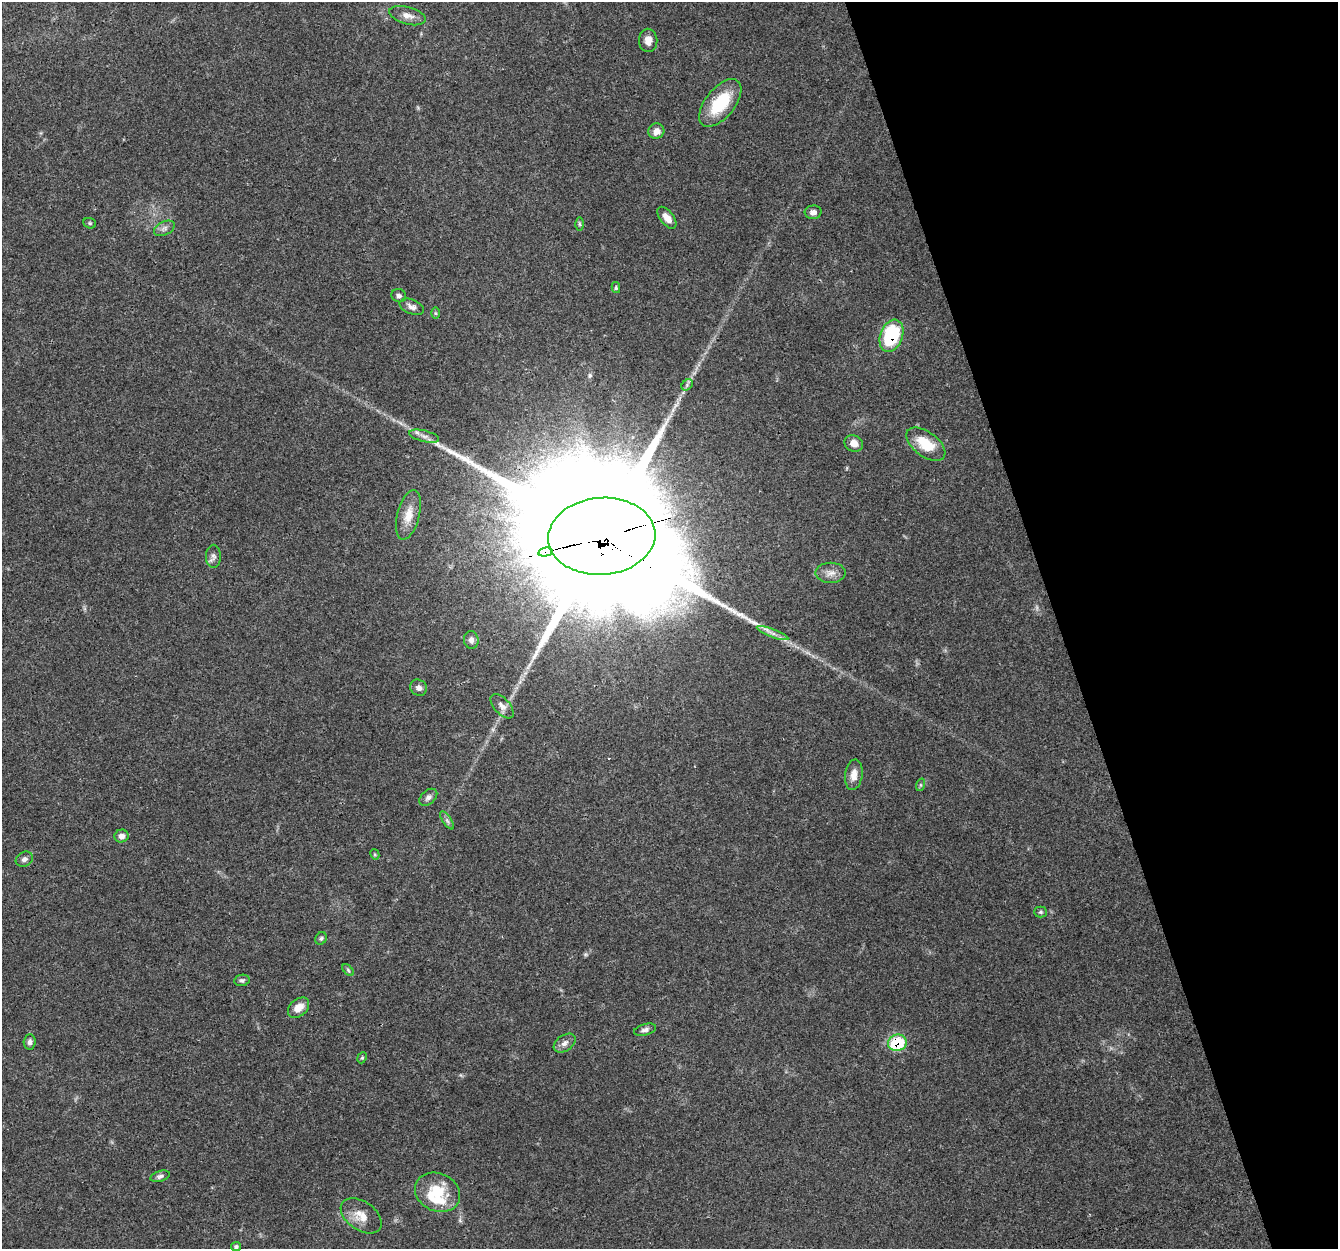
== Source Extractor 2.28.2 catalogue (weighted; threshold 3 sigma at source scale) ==
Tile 12 of 4 x 4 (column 4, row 3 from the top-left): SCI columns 4010-5345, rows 1365-2611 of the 5345 x 5167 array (HDU 1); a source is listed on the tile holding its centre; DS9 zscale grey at full resolution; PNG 1340 x 1251 px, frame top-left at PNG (2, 2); each listed source drawn as its Kron ellipse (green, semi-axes under 4 px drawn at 4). Shown black and unused: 21% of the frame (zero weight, under 3 of 4 exposures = <1% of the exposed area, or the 3 px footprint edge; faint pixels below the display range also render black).
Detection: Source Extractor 2.28.2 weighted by HDU 2 'WHT'; one run over the whole footprint, this tile lists its part. Background 0.0796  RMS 0.0052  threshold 0.0236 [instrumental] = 3 sigma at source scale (4.5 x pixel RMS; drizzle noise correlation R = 1.50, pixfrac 1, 0.0396/0.0396 arcsec/px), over >= 5 px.
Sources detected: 50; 2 inside a brighter listed object's ellipse — not listed separately; the other 48 listed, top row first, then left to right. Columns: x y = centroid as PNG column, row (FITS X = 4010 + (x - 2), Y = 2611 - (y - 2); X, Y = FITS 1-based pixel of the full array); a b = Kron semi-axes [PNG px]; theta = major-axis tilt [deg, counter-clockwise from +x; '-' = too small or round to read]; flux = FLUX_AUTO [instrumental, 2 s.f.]
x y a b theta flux
407 16 19 8 -15 4.2
648 40 11 9 -89 3.9
720 103 28 14 51 25
656 131 8 7 - 3.5
813 212 8 6 4 2.8
667 218 13 6 -52 4.5
90 223 6 5 - 0.82
579 224 6 4 -89 0.83
164 228 11 6 26 2.2
616 288 5 4 - 0.81
399 296 7 6 - 1.4
412 307 13 7 -21 2.4
435 313 6 4 -89 0.65
891 336 17 11 70 38
687 385 6 5 - 1.1
424 436 15 5 -14 2.9
854 443 10 8 -28 4.1
926 444 22 12 -36 16
408 515 25 11 75 7.7
602 536 54 38 4 40000
545 552 7 3 12 540
213 556 11 7 -90 2.1
831 573 15 10 0 4.1
772 633 17 4 -20 2.7
471 640 9 7 -83 2.6
419 688 8 8 - 2.2
502 706 15 7 -48 3.1
854 775 15 8 81 4.8
920 785 6 4 71 0.73
428 797 10 6 42 2.2
447 820 10 4 -56 1.5
121 836 7 6 - 2.5
375 854 5 4 - 0.68
24 859 9 7 31 1.9
1040 912 6 5 - 0.9
321 938 6 5 - 1
348 970 7 4 -46 0.83
242 980 8 5 10 1.3
299 1008 12 8 41 5.5
645 1030 11 5 16 1.9
30 1042 7 6 - 1.8
565 1043 12 7 34 2.7
897 1043 9 8 - 31
362 1058 6 4 66 0.71
160 1176 10 5 16 1.5
437 1192 23 19 -25 18
361 1216 23 14 -35 8.1
236 1247 5 4 - 0.95
Overlapping masked pixels (flux is a lower limit): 4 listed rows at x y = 891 336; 602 536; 545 552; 897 1043